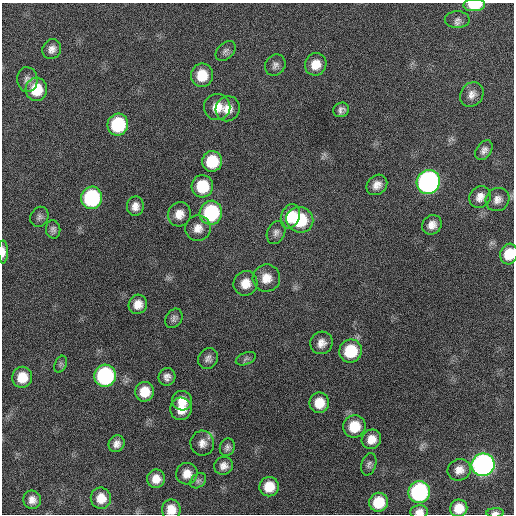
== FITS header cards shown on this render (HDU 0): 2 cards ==
NAXIS1  =                  512 / Axis length
NAXIS2  =                  512 / Axis length

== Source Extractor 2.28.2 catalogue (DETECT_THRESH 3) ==
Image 512 x 512 px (HDU 0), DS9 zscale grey, 1 PNG px = 1 image px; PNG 516 x 516 px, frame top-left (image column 1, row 512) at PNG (2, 3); each listed source drawn as its Kron ellipse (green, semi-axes under 4 px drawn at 4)
Background 235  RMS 16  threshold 47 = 3 sigma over >= 5 px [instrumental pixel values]
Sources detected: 71; all 71 listed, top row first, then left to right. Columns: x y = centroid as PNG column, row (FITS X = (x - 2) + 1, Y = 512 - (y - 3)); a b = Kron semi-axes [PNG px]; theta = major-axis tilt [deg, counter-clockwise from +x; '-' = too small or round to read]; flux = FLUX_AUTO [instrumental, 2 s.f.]
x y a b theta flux
474 5 11 6 2 35000
457 20 12 8 0 5200
52 49 10 9 - 6600
226 51 12 8 45 4000
316 64 11 10 - 15000
275 65 11 9 55 5000
202 75 12 11 - 24000
27 80 12 10 -82 5600
36 89 11 11 - 30000
472 94 13 11 52 7900
217 107 13 13 - 16000
228 109 13 12 - 12000
341 110 8 7 - 4600
118 125 11 10 - 69000
484 150 11 7 55 5300
212 161 10 10 - 36000
428 182 12 11 - 390000
377 185 11 9 43 8500
202 186 11 10 - 39000
480 197 11 10 - 8800
92 198 11 10 - 120000
497 199 12 11 - 7500
135 206 10 8 88 8000
211 213 12 11 - 96000
179 214 12 11 - 12000
290 216 13 9 69 25000
39 217 10 9 - 4100
300 220 14 12 -27 56000
432 225 10 9 - 8600
198 228 13 12 - 11000
53 229 9 7 -82 3800
276 233 12 9 65 4900
3 252 11 5 -89 6700
509 254 10 8 74 23000
266 278 14 13 - 15000
245 283 12 12 - 15000
138 304 10 9 - 11000
174 318 10 8 58 3900
321 343 11 11 - 8800
350 351 12 11 - 46000
208 358 11 9 59 5300
246 359 10 6 21 3000
61 364 9 5 68 2600
105 376 11 10 - 160000
22 377 10 10 - 21000
167 377 9 8 - 5900
145 392 10 9 - 20000
182 401 10 10 - 13000
319 403 10 9 - 19000
181 409 11 11 - 15000
354 426 11 11 - 27000
371 439 10 9 - 12000
202 443 12 12 - 8700
117 444 8 7 - 6600
227 447 9 7 70 4000
369 464 11 7 72 3700
483 465 11 11 - 490000
224 466 9 9 - 6800
459 470 12 10 23 9400
187 474 11 10 - 12000
156 479 9 9 - 12000
198 481 9 6 41 3400
269 487 10 9 - 20000
419 492 11 10 - 160000
101 498 10 10 - 16000
32 500 9 9 - 7600
379 502 9 9 - 29000
459 508 9 8 - 16000
171 509 10 9 - 14000
419 512 9 6 5 6800
495 513 9 4 1 3300
At the frame edge (FLAGS 8, measured only in part): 6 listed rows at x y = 474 5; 3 252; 509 254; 171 509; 419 512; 495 513